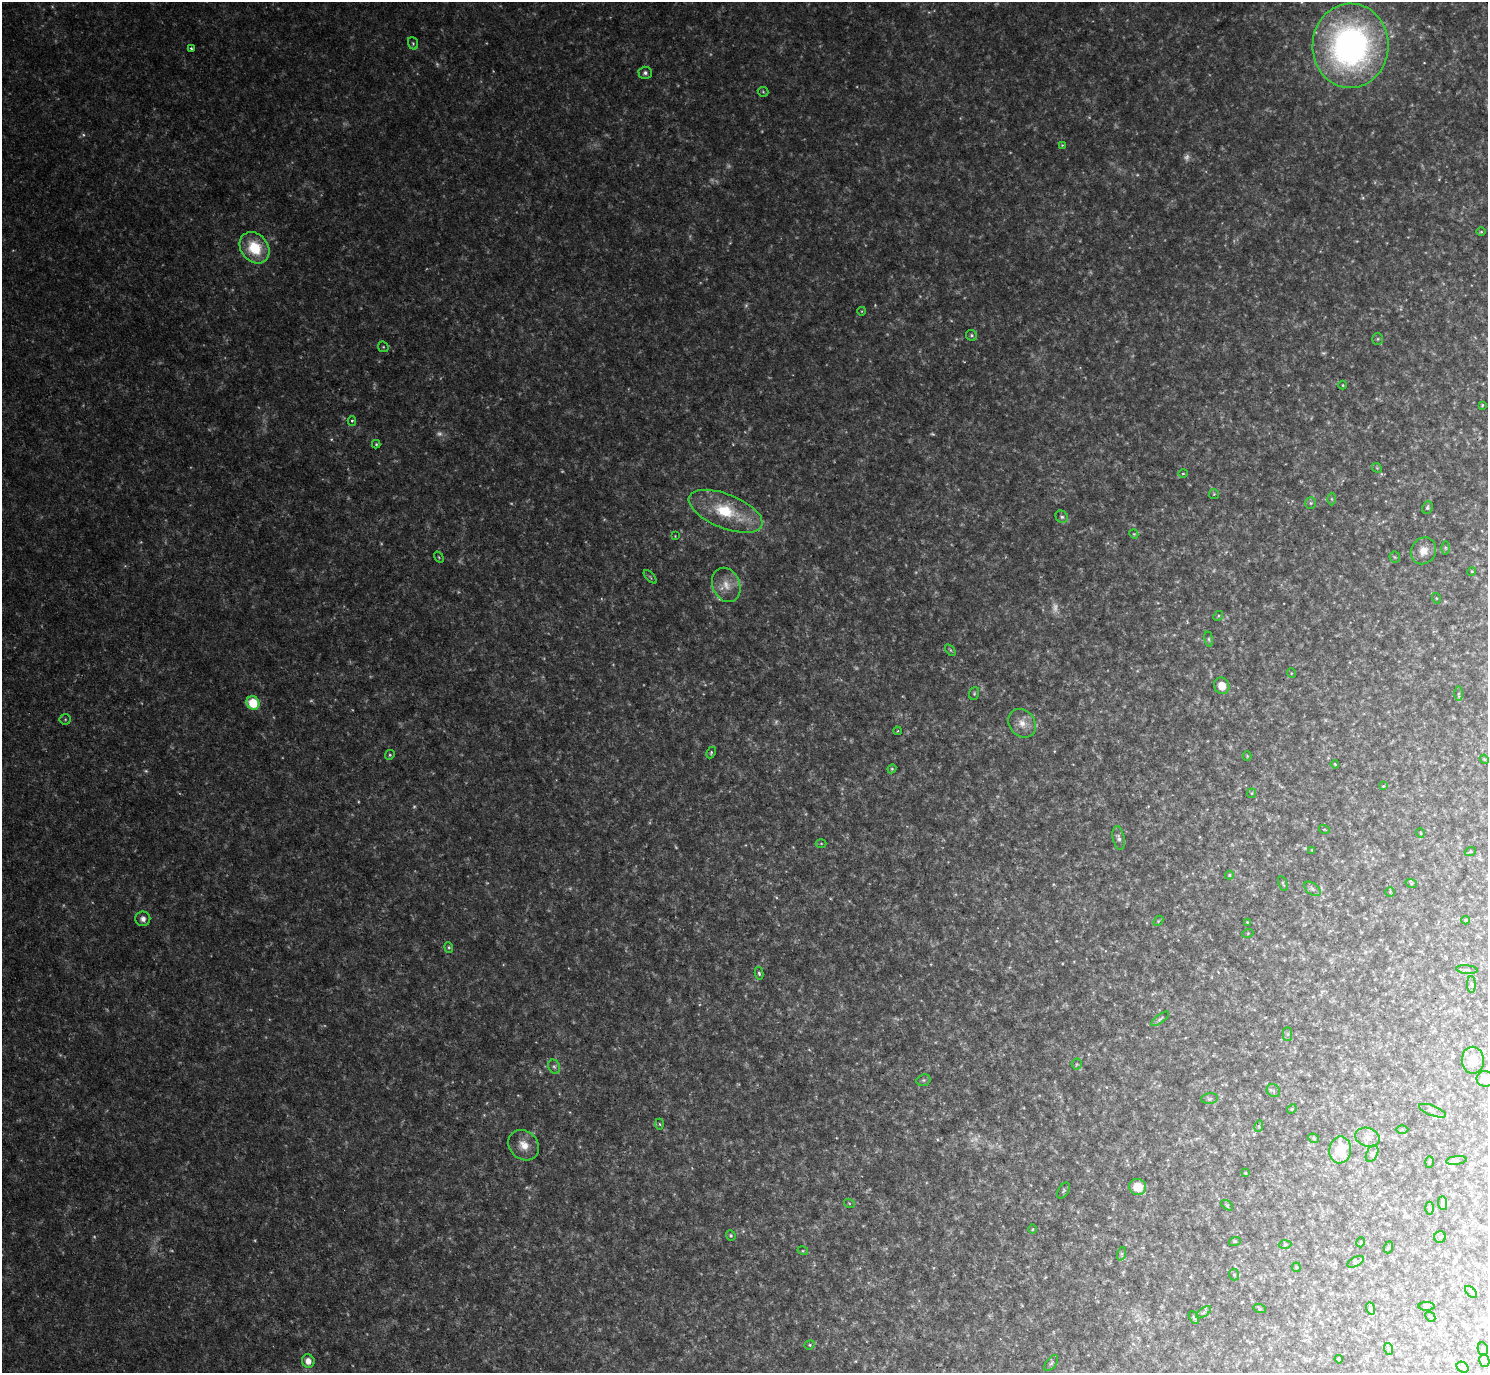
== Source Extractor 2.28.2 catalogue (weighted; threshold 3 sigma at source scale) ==
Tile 7 of 4 x 4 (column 3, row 2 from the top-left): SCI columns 2973-4458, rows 3039-4409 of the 5943 x 5938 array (HDU 1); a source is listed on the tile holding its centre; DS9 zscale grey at full resolution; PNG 1490 x 1375 px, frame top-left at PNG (2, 2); each listed source drawn as its Kron ellipse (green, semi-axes under 4 px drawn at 4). Shown black and unused: <1% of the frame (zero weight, under 2 of 3 exposures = <1% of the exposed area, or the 3 px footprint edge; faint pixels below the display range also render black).
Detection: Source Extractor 2.28.2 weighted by HDU 2 'WHT'; one run over the whole footprint, this tile lists its part. Background 0.0475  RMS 0.0074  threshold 0.0333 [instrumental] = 3 sigma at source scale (4.5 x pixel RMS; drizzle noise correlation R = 1.50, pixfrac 1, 0.05/0.05 arcsec/px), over >= 5 px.
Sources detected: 163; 35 too faint to see at this stretch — neither listed nor drawn; the other 128 listed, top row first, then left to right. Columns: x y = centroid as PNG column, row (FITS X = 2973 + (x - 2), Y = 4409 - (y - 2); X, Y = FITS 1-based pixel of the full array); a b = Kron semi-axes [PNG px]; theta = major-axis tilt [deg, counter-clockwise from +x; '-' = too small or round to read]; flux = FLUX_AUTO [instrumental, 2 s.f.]
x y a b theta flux
413 43 6 5 - 1.2
1350 46 42 38 89 290
191 48 3 3 - 1.2
645 73 6 6 - 2.1
763 92 5 5 - 0.99
1062 145 4 4 - 0.69
1481 232 5 3 - 0.65
255 248 17 13 -51 32
862 311 4 3 - 0.56
971 335 6 5 - 1.4
1378 339 5 5 - 1.2
383 347 5 5 - 0.99
1343 385 4 3 - 0.68
1482 405 3 2 - 0.7
352 421 5 4 - 1.3
376 444 4 4 - 0.88
1377 468 5 4 - 0.91
1183 473 4 4 - 1
1214 494 5 5 - 0.95
1332 499 6 4 -88 1.2
1311 503 6 5 - 1.4
1427 507 6 5 - 1.3
726 511 39 17 -22 44
1062 517 6 5 - 1.8
1134 534 4 3 - 0.76
675 536 3 3 - 0.5
1445 548 6 4 -89 1.2
1423 551 14 12 57 9.4
439 557 6 3 -54 0.77
1395 557 6 5 - 1.2
1472 571 4 3 - 0.74
650 577 8 3 -46 1.1
726 585 18 13 -67 11
1436 598 5 3 - 0.7
1218 616 5 4 - 0.97
1209 639 7 4 -82 1.3
950 650 7 3 -53 0.97
1291 673 5 3 - 0.58
1222 686 8 7 - 10
974 693 6 5 - 1.2
1459 694 7 4 89 1.3
253 703 7 6 - 26
65 719 5 5 - 1.1
1022 723 15 12 -49 9.6
897 731 4 3 - 0.62
711 752 6 4 64 1.1
390 755 5 4 - 1.1
1247 756 4 4 - 0.73
1484 759 5 3 - 0.67
1335 764 4 3 - 0.65
892 769 4 4 - 0.88
1383 786 4 3 - 0.67
1252 793 5 4 - 0.85
1324 829 5 3 - 0.65
1420 833 5 3 - 0.59
1119 838 12 5 -79 2.7
821 843 5 3 - 0.81
1312 850 3 3 - 0.5
1470 852 5 3 - 0.72
1229 875 4 4 - 0.79
1283 883 8 3 -67 0.92
1411 883 6 3 -19 0.79
1312 889 9 5 -38 2.4
1390 892 4 4 - 0.8
143 919 7 7 - 4.2
1466 920 4 4 - 0.77
1158 921 6 4 47 1.1
1247 922 3 2 - 0.52
1248 933 5 3 - 0.66
449 947 5 4 - 1.1
1467 970 10 4 -5 1.6
759 973 6 4 -79 1.3
1471 984 8 4 -89 1.5
1160 1019 10 3 37 1.4
1288 1034 7 4 89 1.3
1473 1060 13 11 -89 9.5
1077 1064 5 5 - 0.93
554 1067 7 5 -66 2.1
1485 1079 8 8 - 11
923 1080 7 5 20 1.8
1273 1091 7 6 - 1.7
1210 1099 8 5 7 1.7
1292 1109 5 4 - 0.85
1433 1111 14 5 -21 2.4
660 1124 5 3 - 0.8
1259 1126 6 3 73 0.89
1402 1129 6 4 0 1.1
1367 1137 12 9 -19 4.7
1314 1138 5 4 - 1.2
524 1145 17 14 -42 10
1340 1150 13 11 81 19
1372 1154 9 5 62 1.8
1456 1161 10 4 6 1.5
1429 1162 6 4 87 0.86
1245 1173 3 2 - 0.59
1138 1187 8 8 - 13
1063 1190 9 5 58 1.2
849 1203 5 3 - 0.77
1442 1203 7 4 -89 1.6
1227 1205 7 3 -37 0.98
1430 1208 6 4 -87 1.2
1032 1229 5 3 - 0.7
731 1235 5 4 - 1.1
1440 1237 6 5 - 1.5
1235 1241 6 4 17 0.79
1361 1242 5 3 - 0.57
1285 1245 6 4 3 0.82
1389 1247 6 4 70 0.83
803 1251 5 3 - 0.8
1121 1254 7 4 72 1.3
1356 1262 9 4 26 1.7
1296 1267 4 4 - 0.82
1234 1274 6 5 - 1.2
1471 1292 7 4 -46 1.5
1427 1306 8 4 1 1.1
1370 1308 6 4 -71 1.2
1260 1309 6 4 -18 0.98
1204 1312 8 4 35 1.8
1194 1317 7 4 -63 1.5
1430 1317 6 2 -45 0.59
810 1345 5 4 - 1
1389 1349 6 3 -71 0.93
1483 1349 7 5 -79 0.95
1339 1359 4 3 - 0.8
1484 1360 6 5 - 1.3
308 1361 7 6 - 6.8
1051 1363 9 5 52 1.7
1463 1367 6 5 - 1.1
Isophote crosses this tile's border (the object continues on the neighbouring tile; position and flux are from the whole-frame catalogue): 2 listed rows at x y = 1473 1060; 1485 1079
Unlisted compact peaks at least as high as the median listed source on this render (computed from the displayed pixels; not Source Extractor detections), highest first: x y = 1363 198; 358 802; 255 1241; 1089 117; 1439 179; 855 1361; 1053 884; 762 131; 1305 848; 1062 963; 484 1115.